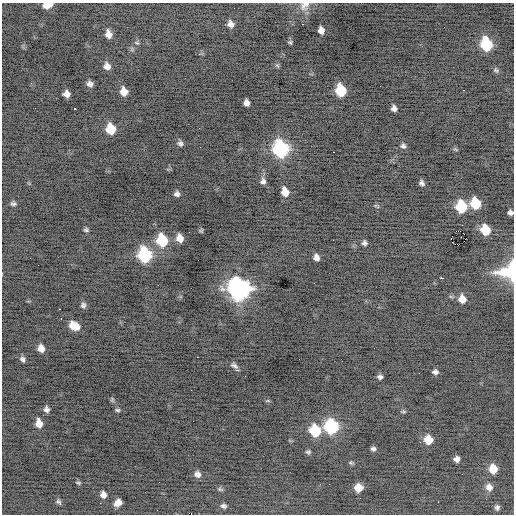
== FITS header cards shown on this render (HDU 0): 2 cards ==
NAXIS1  =                  512 / Axis length
NAXIS2  =                  512 / Axis length

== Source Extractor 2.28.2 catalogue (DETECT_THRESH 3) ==
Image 512 x 512 px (HDU 0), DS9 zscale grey, 1 PNG px = 1 image px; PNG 516 x 516 px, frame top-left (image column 1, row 512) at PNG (2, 3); no overlay
Background -0.914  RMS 0.88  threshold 2.64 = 3 sigma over >= 5 px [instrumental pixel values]
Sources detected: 90; all 90 listed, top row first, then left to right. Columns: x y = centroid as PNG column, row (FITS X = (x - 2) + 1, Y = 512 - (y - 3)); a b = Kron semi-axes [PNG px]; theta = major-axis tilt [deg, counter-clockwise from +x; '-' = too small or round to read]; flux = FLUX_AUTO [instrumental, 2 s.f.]
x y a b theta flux
48 5 10 5 13 580
304 6 15 11 38 500
230 24 8 7 - 310
302 24 3 2 - 140
321 30 6 5 - 400
108 34 8 7 - 430
290 42 5 4 - 90
137 43 7 4 -29 110
486 44 9 7 -73 5200
277 65 7 5 -53 99
107 66 8 7 - 370
496 70 7 6 - 130
90 84 7 6 - 260
341 90 9 7 -75 3100
463 90 3 2 - 320
124 92 8 7 - 640
67 94 6 6 - 390
246 103 6 5 - 300
35 108 2 2 - 44
394 108 6 5 - 270
74 109 3 3 - 410
111 129 8 7 - 2100
180 143 8 7 - 180
403 146 7 6 - 170
281 149 10 8 -72 14000
455 149 7 4 -30 83
333 152 2 2 - 340
263 181 8 7 - 250
422 183 6 5 - 180
285 192 8 6 -72 770
177 194 6 5 - 210
13 203 8 6 -5 160
475 203 8 7 - 3100
461 207 8 7 - 4100
510 212 5 4 - 180
462 225 2 2 - 82
86 230 6 5 - 130
485 230 8 6 -54 2300
201 231 5 4 - 86
460 231 3 2 - 3700
180 238 8 6 -74 580
451 239 3 2 - 130
162 240 9 7 -76 3800
364 243 6 6 - 180
458 245 2 2 - 240
145 255 10 8 -74 8000
316 257 7 6 - 310
30 258 2 2 - 31
509 271 17 14 12 3700
442 278 3 2 - 430
314 283 2 2 - 230
239 288 11 9 -61 45000
462 299 8 7 - 650
83 305 7 7 - 180
59 309 3 2 - 210
61 318 2 2 - 42
74 326 9 7 -28 910
41 348 7 6 - 490
197 357 2 2 - 270
23 359 7 5 -60 180
235 366 10 5 -34 270
435 372 6 5 - 210
380 377 6 5 - 170
191 390 2 2 - 82
112 400 7 5 -72 100
267 401 6 3 1 63
46 409 6 6 - 220
117 410 6 4 -1 110
403 411 7 4 -6 90
39 423 9 6 -78 610
331 426 8 8 - 9000
315 431 8 7 - 3900
428 440 8 7 - 1300
373 449 5 4 - 160
308 452 6 5 - 120
457 459 6 5 - 340
351 463 7 5 -16 93
493 469 7 6 - 1200
197 474 7 7 - 290
159 482 2 2 - 43
78 483 7 5 -16 99
489 487 8 7 - 360
358 488 7 6 - 930
220 489 8 4 -14 99
103 495 7 7 - 340
58 502 7 6 - 140
100 503 2 2 - 120
118 503 8 6 39 450
223 506 7 6 - 160
497 507 5 4 - 140
At the frame edge (FLAGS 8, measured only in part): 4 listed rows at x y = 48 5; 304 6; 510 212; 509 271